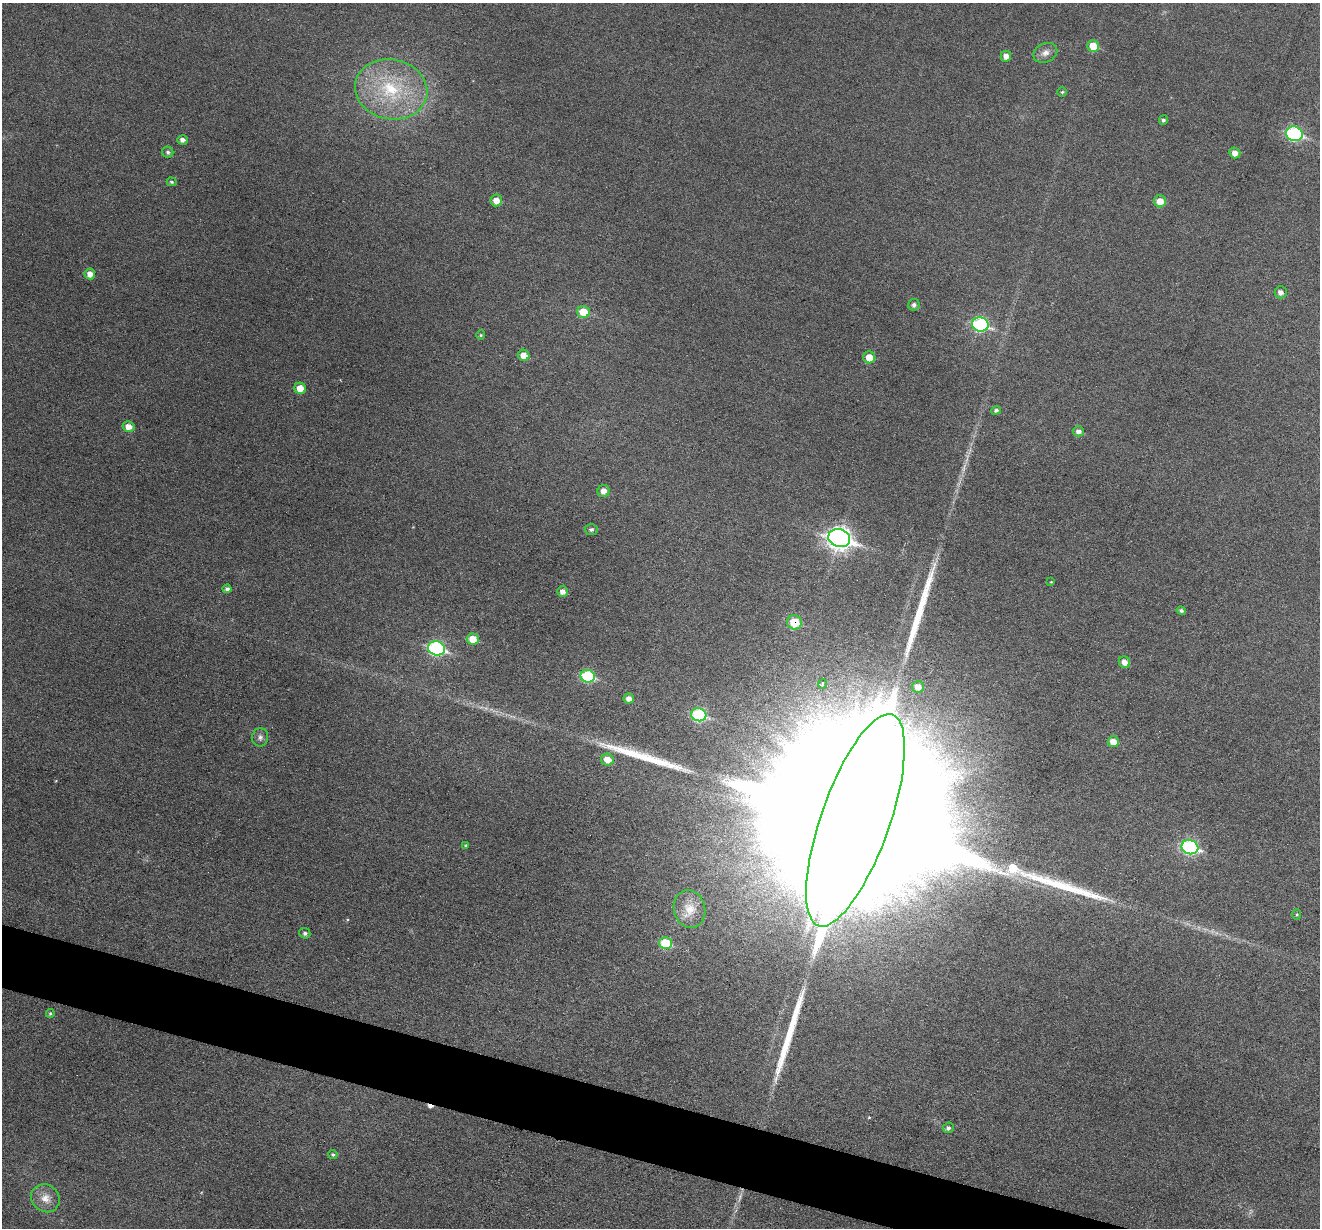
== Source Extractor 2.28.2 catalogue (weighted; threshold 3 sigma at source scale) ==
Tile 6 of 4 x 4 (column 2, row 2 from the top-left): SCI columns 1321-2638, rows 2709-3934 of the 5273 x 5289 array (HDU 1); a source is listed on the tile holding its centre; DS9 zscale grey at full resolution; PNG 1322 x 1230 px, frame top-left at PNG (2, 3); each listed source drawn as its Kron ellipse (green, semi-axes under 4 px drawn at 4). Shown black and unused: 4% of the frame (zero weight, under 3 of 6 exposures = <1% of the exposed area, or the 3 px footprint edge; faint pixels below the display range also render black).
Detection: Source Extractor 2.28.2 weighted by HDU 2 'WHT'; one run over the whole footprint, this tile lists its part. Background 0.0472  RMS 0.0054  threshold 0.0222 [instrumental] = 3 sigma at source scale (4.09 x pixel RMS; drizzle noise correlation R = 1.36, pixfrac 0.8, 0.05/0.05 arcsec/px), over >= 5 px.
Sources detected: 61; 1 inside a brighter object's white glare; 1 cosmic-ray / hot-pixel residue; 3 long thin detections or spike segments (spike, bleed or trail) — neither listed nor drawn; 1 inside a brighter listed object's ellipse — not listed separately; the other 55 listed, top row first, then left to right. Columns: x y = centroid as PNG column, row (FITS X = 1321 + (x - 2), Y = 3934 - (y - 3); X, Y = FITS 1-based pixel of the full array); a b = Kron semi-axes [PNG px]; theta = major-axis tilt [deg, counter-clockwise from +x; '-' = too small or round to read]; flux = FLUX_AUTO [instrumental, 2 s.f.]
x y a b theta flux
1093 46 6 5 - 11
1045 53 12 9 24 3.5
1006 56 5 5 - 3.2
391 89 36 30 -12 42
1062 92 4 4 - 0.7
1163 120 5 4 - 1.1
1294 134 8 7 - 63
182 140 5 4 - 2
168 152 6 5 - 1.1
1235 153 5 5 - 4
172 182 5 4 - 0.77
496 200 6 6 - 4.3
1160 201 6 6 - 6.8
90 274 5 5 - 3.6
1281 292 6 6 - 2.5
914 305 6 5 - 1.6
583 312 6 6 - 12
980 325 8 7 - 63
481 335 5 4 - 0.65
524 355 6 5 - 5
869 357 6 6 - 7.3
300 388 6 5 - 6.7
996 410 5 4 - 1.3
129 427 6 5 - 4.5
1078 431 5 5 - 2.2
604 491 6 6 - 3.6
591 530 7 5 2 1.4
839 538 11 9 -16 330
1051 582 4 3 - 0.39
227 589 4 4 - 1.5
563 591 5 5 - 2.8
1181 611 5 4 - 1.1
794 622 7 7 - 13
473 639 6 5 - 7.7
436 648 9 7 -15 80
1124 662 6 5 - 3.7
588 676 7 6 - 44
822 684 5 3 - 0.76
918 687 6 5 - 4.8
629 698 5 5 - 3
699 715 8 6 -14 44
260 737 9 8 - 2.1
1113 742 5 5 - 5.5
607 760 6 6 - 6.5
855 820 112 34 71 150000
465 845 4 3 - 0.52
1190 847 8 7 - 89
689 909 19 15 -74 8.5
1297 914 5 4 - 0.65
305 933 5 5 - 1.4
666 943 6 6 - 19
50 1013 4 4 - 0.79
948 1128 5 5 - 1.5
333 1155 5 4 - 0.82
45 1198 15 13 -40 5.6
Overlapping masked pixels (flux is a lower limit): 1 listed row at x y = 794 622